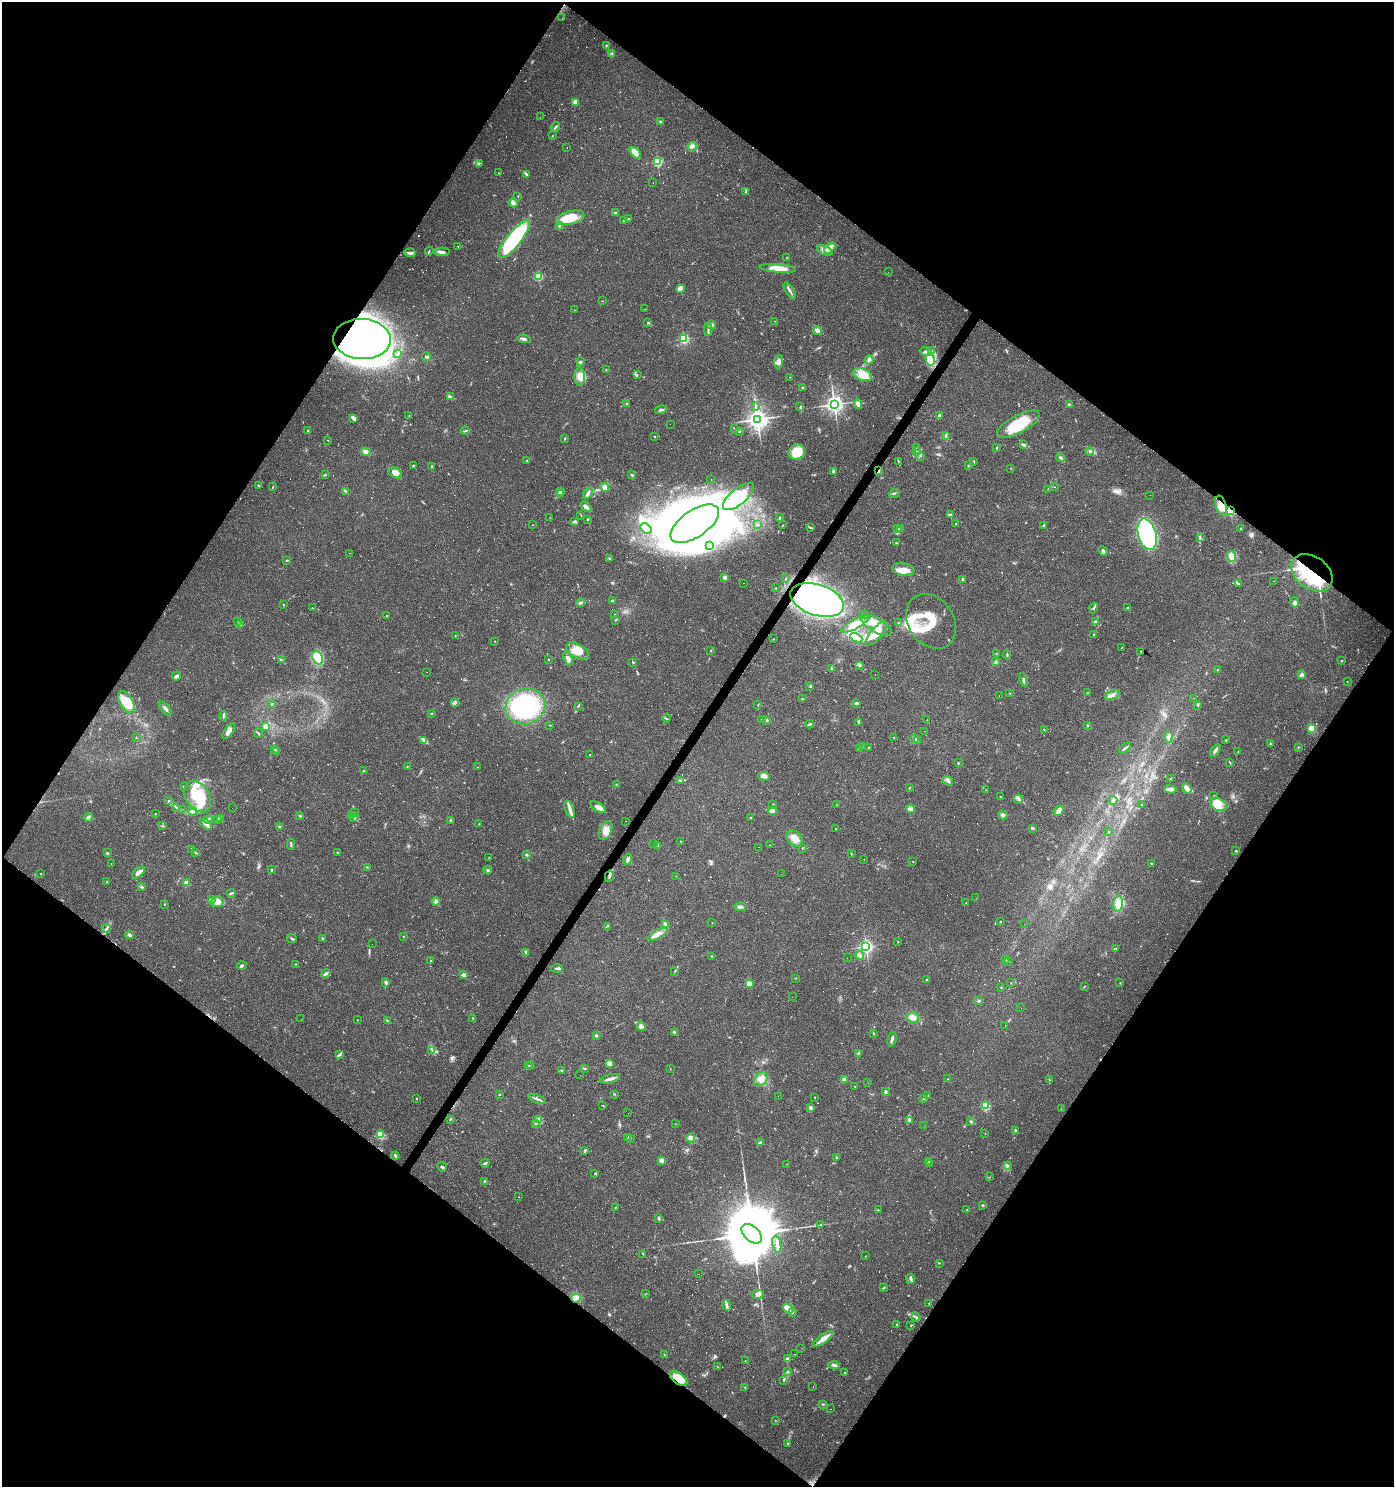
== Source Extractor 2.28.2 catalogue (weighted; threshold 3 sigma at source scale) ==
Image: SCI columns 246-5811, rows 1-5938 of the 5988 x 5939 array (HDU 1 of 3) = the unmasked area's bounding box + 8 px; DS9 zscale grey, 4 x 4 block average (1 PNG px = mean of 4 x 4 image px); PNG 1396 x 1489 px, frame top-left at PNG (2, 2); each listed source drawn as its Kron ellipse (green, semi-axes under 4 px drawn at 4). Shown black and unused: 49% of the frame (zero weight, under 3 of 4 exposures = <1% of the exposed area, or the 3 px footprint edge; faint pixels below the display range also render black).
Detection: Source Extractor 2.28.2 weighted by HDU 2 'WHT'. Background 0.029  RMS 0.0038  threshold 0.0173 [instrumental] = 3 sigma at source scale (4.5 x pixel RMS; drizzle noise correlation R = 1.50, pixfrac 1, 0.0396/0.0396 arcsec/px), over >= 5 px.
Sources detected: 1100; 14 too faint to see at this stretch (4 x 4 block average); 19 inside a brighter object's white glare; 342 cosmic-ray / hot-pixel residue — neither listed nor drawn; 9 coinciding with a brighter row at this scale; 47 inside a brighter listed object's ellipse — not listed separately; of the other 669, all 500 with FLUX_AUTO >= 0.679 (the completeness limit of this list) listed and drawn (169 fainter detections not listed), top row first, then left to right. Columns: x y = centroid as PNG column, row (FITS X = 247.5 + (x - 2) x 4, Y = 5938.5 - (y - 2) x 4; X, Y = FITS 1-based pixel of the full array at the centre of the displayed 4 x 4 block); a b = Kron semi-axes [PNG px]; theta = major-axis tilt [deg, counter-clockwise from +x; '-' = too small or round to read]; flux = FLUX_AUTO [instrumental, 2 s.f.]
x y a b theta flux
562 18 2 2 - 1.6
606 45 2 2 - 0.91
612 54 3 3 - 2.9
575 102 2 2 - 53
540 117 2 2 - 1
660 122 3 2 - 2.8
555 127 5 2 - 3.1
552 136 2 2 - 1
692 146 4 3 - 6.4
567 148 2 2 - 0.77
635 153 7 3 -48 29
657 162 2 2 - 210
479 163 2 2 - 1.3
499 173 2 2 - 0.92
527 174 3 2 - 2.4
653 182 2 2 - 1.5
746 192 3 2 - 1.9
518 196 2 2 - 1.1
513 203 5 3 - 9.4
615 213 2 2 - 11
570 218 14 6 14 49
628 219 3 2 - 2.1
624 221 3 2 - 1.5
559 225 3 2 - 3.5
514 239 23 7 51 250
458 246 2 2 - 3.2
830 248 6 3 44 35
825 250 8 4 -23 14
429 251 4 2 - 1.7
442 252 8 3 2 7.6
410 253 5 2 - 9.9
787 257 2 2 - 1.1
778 268 18 3 -5 44
888 272 2 2 - 1.6
538 277 2 2 - 130
680 288 4 3 - 13
790 291 9 2 -58 5.3
602 301 2 2 - 0.69
645 309 2 2 - 4.3
574 310 2 2 - 0.94
775 321 2 2 - 0.75
648 322 2 2 - 1.5
712 325 4 3 - 6.1
708 329 7 2 88 4.5
817 330 5 2 - 15
362 339 29 20 -3 1200
524 339 6 2 -9 6
684 339 2 2 - 240
931 351 2 2 - 1.7
925 352 6 3 -13 6.1
397 354 4 3 - 3.8
426 357 4 2 - 3
869 360 4 3 - 5.8
930 360 6 4 -77 14
580 362 2 2 - 4.7
778 362 6 4 85 8.6
606 370 2 2 - 0.85
862 374 10 6 -21 27
637 375 2 2 - 1.1
580 377 9 5 -89 21
790 377 2 2 - 0.68
803 387 2 2 - 1.5
450 397 3 2 - 2.4
627 403 2 2 - 1.6
834 404 3 3 - 1100
858 404 5 3 - 6.5
1069 405 3 3 - 5.2
756 407 2 2 - 1.4
800 407 2 2 - 0.96
661 410 6 2 15 4.1
409 415 2 2 - 1.1
939 416 3 2 - 4
353 418 4 2 - 3.9
757 419 3 3 - 1700
670 424 2 2 - 0.86
1018 424 24 8 28 76
734 428 2 2 - 0.75
308 431 3 2 - 1.6
465 431 4 2 - 2.1
739 431 3 2 - 2.4
654 436 2 2 - 1.1
946 436 3 2 - 1.6
565 439 3 2 - 1.8
328 440 2 2 - 0.82
1024 445 4 3 - 3.6
997 447 2 2 - 1.3
916 448 3 2 - 1.7
916 451 2 2 - 1.7
1090 451 4 2 - 4.2
366 452 5 3 - 8.2
797 452 8 7 - 54
920 456 2 2 - 0.75
1060 458 4 2 - 3
527 460 3 2 - 2.3
973 461 4 2 - 1.3
898 462 4 2 - 2.1
969 465 3 2 - 2.2
413 466 3 2 - 2.5
432 466 3 2 - 1.9
1010 468 2 2 - 0.75
833 471 3 2 - 6.4
878 471 4 2 - 2.5
395 473 7 5 -26 15
325 475 2 2 - 1.4
631 475 4 2 - 2.8
711 479 2 2 - 0.81
259 486 2 2 - 1.3
273 487 2 2 - 1
605 487 4 3 - 10
1054 487 2 2 - 0.87
1048 489 2 2 - 0.76
345 491 3 2 - 2.2
560 491 4 2 - 2.9
588 493 6 3 56 6.9
894 493 5 2 - 2.7
560 494 3 2 - 2.5
1150 495 2 2 - 1.9
738 496 19 8 40 65
1221 506 10 5 -72 34
586 507 6 3 -46 6.8
1230 510 2 2 - 250
581 515 2 2 - 0.94
951 515 3 2 - 2.5
550 517 2 2 - 2.6
779 518 4 2 - 2.7
587 519 2 2 - 2.1
575 521 3 2 - 4
695 524 28 13 35 1300
955 524 2 2 - 1.5
532 525 2 2 - 0.96
757 525 2 2 - 0.89
783 525 2 2 - 0.99
1044 525 2 2 - 1.6
810 527 4 2 - 2.5
646 528 6 4 -39 12
1241 528 2 2 - 2.6
898 529 3 2 - 2.8
901 529 2 2 - 1.2
1147 534 16 9 -74 550
1200 538 2 2 - 3.5
897 543 3 2 - 2.1
710 546 4 3 - 4.7
1103 551 5 2 - 4.4
350 553 2 2 - 1
1232 556 5 4 - 30
610 558 3 2 - 2
287 560 2 2 - 3.8
903 569 11 6 -11 20
1312 573 23 16 -36 150
725 577 2 2 - 24
785 578 2 2 - 0.98
962 579 3 2 - 1.9
1274 581 2 2 - 1.5
744 583 2 2 - 0.88
1239 584 3 2 - 0.83
775 588 2 2 - 1
817 600 27 15 -17 720
612 601 2 2 - 9.2
1295 602 5 3 - 5.6
581 603 4 3 - 3.5
283 605 2 2 - 1.3
312 608 2 2 - 0.81
1094 608 5 2 - 3.3
1128 608 2 2 - 2.2
614 614 2 2 - 0.86
864 615 2 2 - 1.5
387 616 2 2 - 5
615 620 2 2 - 1.4
237 621 3 2 - 2.9
931 621 29 22 -55 100
1095 621 3 2 - 2.6
898 623 2 2 - 1.5
855 624 15 4 29 23
240 625 3 2 - 2.3
876 625 17 7 -31 33
876 634 15 5 49 25
1094 634 3 2 - 0.68
455 635 2 2 - 0.74
856 638 6 3 -27 11
773 639 2 2 - 0.72
495 641 2 2 - 0.72
1121 648 2 2 - 0.98
577 651 12 6 -28 31
711 651 2 2 - 1.1
1141 651 2 2 - 0.83
996 654 2 2 - 3
1007 655 4 2 - 1.9
317 658 7 5 -65 69
568 658 7 3 -69 11
548 659 2 2 - 2.7
281 660 3 2 - 2
1342 661 2 2 - 1.1
633 662 3 2 - 1.9
996 662 3 3 - 3.6
860 665 3 2 - 2.9
831 668 2 2 - 1.1
1218 670 2 2 - 1.3
426 672 2 2 - 1
875 675 2 2 - 1.3
1301 675 3 3 - 8.5
176 676 5 3 - 9.2
1024 680 7 2 -77 3.3
1347 682 2 2 - 1.2
810 687 2 2 - 0.89
1010 693 2 2 - 1.2
1087 693 2 2 - 0.85
1112 695 7 4 26 9.7
999 696 2 2 - 0.87
1193 698 2 2 - 1.3
803 699 2 2 - 1
126 702 12 6 -60 52
455 702 2 2 - 1.6
857 703 3 2 - 2.8
272 704 3 2 - 1.6
758 704 2 2 - 0.81
1198 705 2 2 - 1.7
525 706 20 17 21 280
578 706 3 2 - 1.7
165 709 8 2 -51 5.4
432 713 2 2 - 1.9
223 716 4 2 - 4.2
666 718 4 2 - 2.3
761 719 2 2 - 2.6
767 720 2 2 - 1.8
927 720 2 2 - 1.5
859 722 3 2 - 4
810 724 4 2 - 3.7
550 725 2 2 - 1.4
1088 726 4 2 - 1.5
266 727 4 3 - 11
1044 729 3 2 - 1.3
1311 729 2 2 - 55
229 731 9 4 54 14
925 731 2 2 - 1.2
258 733 5 2 - 2.5
1168 737 6 3 85 6.4
136 738 2 2 - 1.1
894 738 2 2 - 0.77
914 738 2 2 - 36
424 740 2 2 - 1.3
1225 740 2 2 - 1
917 741 2 2 - 30
1270 743 2 2 - 1.6
862 747 2 2 - 0.72
868 747 3 2 - 1.7
859 748 3 2 - 5.2
1125 748 7 2 36 4.4
1298 748 2 2 - 0.76
275 749 3 2 - 1.5
1215 750 7 2 58 7.3
277 751 3 2 - 2.2
1238 752 2 2 - 0.8
590 755 2 2 - 4.9
958 763 2 2 - 3.4
1230 763 2 2 - 1.1
407 766 2 2 - 0.89
478 767 2 2 - 2.7
364 771 3 3 - 2.3
764 776 6 4 -3 11
1171 778 3 2 - 2.3
680 780 4 2 - 2.9
948 781 6 2 -38 4.8
616 784 3 2 - 1.2
184 786 2 2 - 2
909 788 2 2 - 1.1
1187 788 6 3 -60 16
1170 789 6 3 -1 13
986 790 2 2 - 0.68
1214 795 2 2 - 1.1
198 796 17 12 -60 71
1001 797 2 2 - 2.3
1018 799 4 2 - 4.3
1113 800 4 2 - 3.9
168 801 3 2 - 1.9
773 804 2 2 - 2.2
1142 804 2 2 - 0.85
1218 804 9 6 -28 37
837 805 2 2 - 0.82
598 807 9 3 -32 14
177 808 2 2 - 0.9
232 808 2 2 - 0.68
183 809 2 2 - 2.2
570 809 9 3 -70 9.7
910 809 4 4 - 16
193 811 4 4 - 5.5
772 811 4 4 - 11
1059 811 6 2 52 18
354 812 2 2 - 0.81
155 814 2 2 - 0.75
1003 815 4 3 - 7.7
300 816 3 2 - 2
351 816 3 3 - 2.8
88 817 5 3 - 4.2
354 817 3 2 - 3.5
751 818 3 2 - 2
217 819 2 2 - 1.4
220 819 3 2 - 1.7
208 820 4 3 - 4.1
450 821 4 2 - 2.3
626 821 2 2 - 1
479 823 2 2 - 0.76
206 824 7 3 -40 8.1
163 826 3 2 - 1.6
280 827 3 2 - 2.9
1033 828 2 2 - 14
835 829 2 2 - 0.71
605 831 10 6 66 20
1108 832 2 2 - 1.3
795 839 9 6 -50 19
681 841 2 2 - 1.5
654 843 2 2 - 0.85
291 845 5 2 - 3.2
658 845 3 2 - 2.2
770 845 2 2 - 2.2
758 847 2 2 - 0.73
802 848 2 2 - 1.2
192 849 2 2 - 0.85
1236 851 2 2 - 5.7
195 852 3 2 - 2
337 852 2 2 - 0.84
107 853 2 2 - 3.3
851 854 2 2 - 0.99
526 855 3 3 - 2.4
489 858 3 2 - 1.5
628 859 5 2 - 7.3
864 860 2 2 - 0.76
913 862 2 2 - 0.97
1152 863 4 2 - 1.9
111 864 2 2 - 3.9
367 867 2 2 - 0.91
271 870 2 2 - 5.2
488 870 4 2 - 3.3
139 873 7 2 40 17
41 874 2 2 - 1.9
781 874 2 2 - 1.6
609 876 6 2 76 4.1
676 876 2 2 - 1.1
107 882 2 2 - 0.79
186 883 2 2 - 45
142 887 3 2 - 3.2
231 893 4 2 - 4.1
976 898 2 2 - 0.9
211 900 3 2 - 2.4
436 901 4 3 - 6
217 902 6 5 - 14
966 903 2 2 - 0.87
1118 903 8 4 84 17
164 904 2 2 - 1.5
740 907 6 3 -2 6.9
1000 922 2 2 - 1.1
712 923 2 2 - 0.77
1024 924 2 2 - 1.3
665 925 3 2 - 2.7
607 926 2 2 - 0.81
106 928 4 2 - 2.8
657 934 11 4 27 23
130 935 4 3 - 4.1
403 937 2 2 - 1.4
292 938 5 2 - 3.4
323 938 3 2 - 2.8
898 942 2 2 - 1.2
372 944 2 2 - 0.96
866 946 2 2 - 570
1116 948 2 2 - 1.2
526 952 3 2 - 5.3
711 956 2 2 - 1.4
860 956 4 3 - 7.9
847 958 2 2 - 0.77
1005 960 3 2 - 1.3
430 961 2 2 - 1.4
1009 961 2 2 - 0.78
295 964 2 2 - 0.98
242 966 4 3 - 4.1
557 968 6 2 7 4.1
675 971 3 2 - 1.6
326 974 5 3 - 4.4
464 975 2 2 - 29
796 978 2 2 - 0.88
927 980 3 2 - 2.5
386 982 3 3 - 3.8
1011 982 2 2 - 0.9
749 983 2 2 - 50
1120 983 2 2 - 0.89
1084 986 3 2 - 1.1
1001 987 2 2 - 1.2
792 997 2 2 - 1.2
979 1001 2 2 - 12
1021 1008 2 2 - 1.1
913 1017 6 5 - 11
473 1018 3 2 - 1
301 1019 2 2 - 1.6
358 1020 2 2 - 0.73
387 1021 2 2 - 1.6
1005 1025 2 2 - 0.9
641 1026 5 4 - 6.7
674 1032 3 2 - 2.9
873 1033 3 2 - 1.5
596 1035 2 2 - 16
892 1039 7 2 75 6.1
432 1050 2 2 - 1.2
858 1053 3 2 - 1.8
339 1054 4 2 - 3.2
609 1063 3 3 - 11
529 1065 2 2 - 1.1
531 1066 2 2 - 0.92
584 1068 3 2 - 2.2
670 1069 2 2 - 0.93
561 1070 2 2 - 1.3
580 1075 2 2 - 0.74
610 1079 10 2 13 9.6
761 1079 8 6 44 16
844 1079 3 3 - 7.9
947 1079 2 2 - 0.82
1049 1080 4 2 - 1.9
868 1083 2 2 - 1.5
854 1086 2 2 - 10
885 1092 2 2 - 6.2
499 1094 2 2 - 1.1
614 1094 2 2 - 0.94
778 1096 2 2 - 0.8
928 1096 2 2 - 1.7
815 1097 2 2 - 1
417 1099 2 2 - 1.2
537 1099 9 2 -20 6.2
924 1099 3 2 - 1.9
603 1105 2 2 - 0.82
985 1106 2 2 - 140
810 1108 3 3 - 5.9
1061 1109 2 2 - 0.74
628 1113 2 2 - 0.76
450 1119 3 2 - 1.6
538 1120 4 2 - 4.2
909 1120 3 3 - 5.2
971 1121 2 2 - 2.1
536 1123 3 2 - 1.7
676 1124 2 2 - 0.86
924 1126 2 2 - 2
1016 1131 4 2 - 4.8
985 1134 2 2 - 0.69
380 1135 2 2 - 140
627 1137 4 2 - 2.1
691 1138 5 4 - 6.9
630 1139 2 2 - 0.87
760 1142 3 2 - 3.3
585 1151 4 2 - 4.9
395 1156 4 2 - 5.8
836 1157 3 2 - 1.8
662 1160 2 2 - 40
929 1162 2 2 - 0.97
485 1163 5 2 - 3.1
787 1164 2 2 - 0.78
930 1164 2 2 - 1.5
1007 1166 3 2 - 2.4
442 1167 5 2 - 3.6
595 1173 2 2 - 1.7
990 1177 2 2 - 0.83
485 1181 2 2 - 11
519 1197 2 2 - 1.1
983 1205 2 2 - 2.7
615 1208 3 2 - 1.3
878 1210 2 2 - 1.6
967 1210 2 2 - 0.96
659 1218 3 2 - 3.2
821 1224 3 2 - 0.99
752 1234 12 7 -42 31000
777 1244 9 3 -80 8.8
643 1254 3 2 - 1.3
866 1256 2 2 - 0.72
939 1263 2 2 - 1
698 1274 2 2 - 1.5
911 1279 5 2 - 4.7
884 1288 2 2 - 1.1
645 1294 2 2 - 0.76
757 1294 6 3 15 10
576 1298 5 4 - 15
929 1303 2 2 - 1.1
727 1305 5 3 - 5.3
788 1309 6 3 -36 10
792 1313 3 2 - 1.4
916 1317 5 2 - 2.7
896 1324 2 2 - 2.4
911 1326 2 2 - 1.2
823 1339 12 4 35 15
801 1348 2 2 - 0.7
664 1354 2 2 - 1.2
795 1354 2 2 - 0.78
787 1359 4 3 - 4.5
745 1361 2 2 - 0.75
834 1365 5 3 - 5.8
717 1367 4 2 - 1.3
787 1372 3 2 - 1.6
845 1372 2 2 - 1.1
679 1379 10 5 -36 43
784 1380 3 2 - 2.3
745 1387 2 2 - 0.93
813 1387 2 2 - 16
823 1404 3 2 - 1.9
830 1409 2 2 - 0.92
775 1421 2 2 - 0.96
787 1443 2 2 - 0.97
Overlapping masked pixels (flux is a lower limit): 9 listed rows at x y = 362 339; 878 471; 1221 506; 1230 510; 1312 573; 817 600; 609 876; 576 1298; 679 1379
Diffuse or blended objects may show on this block-average render without a row.